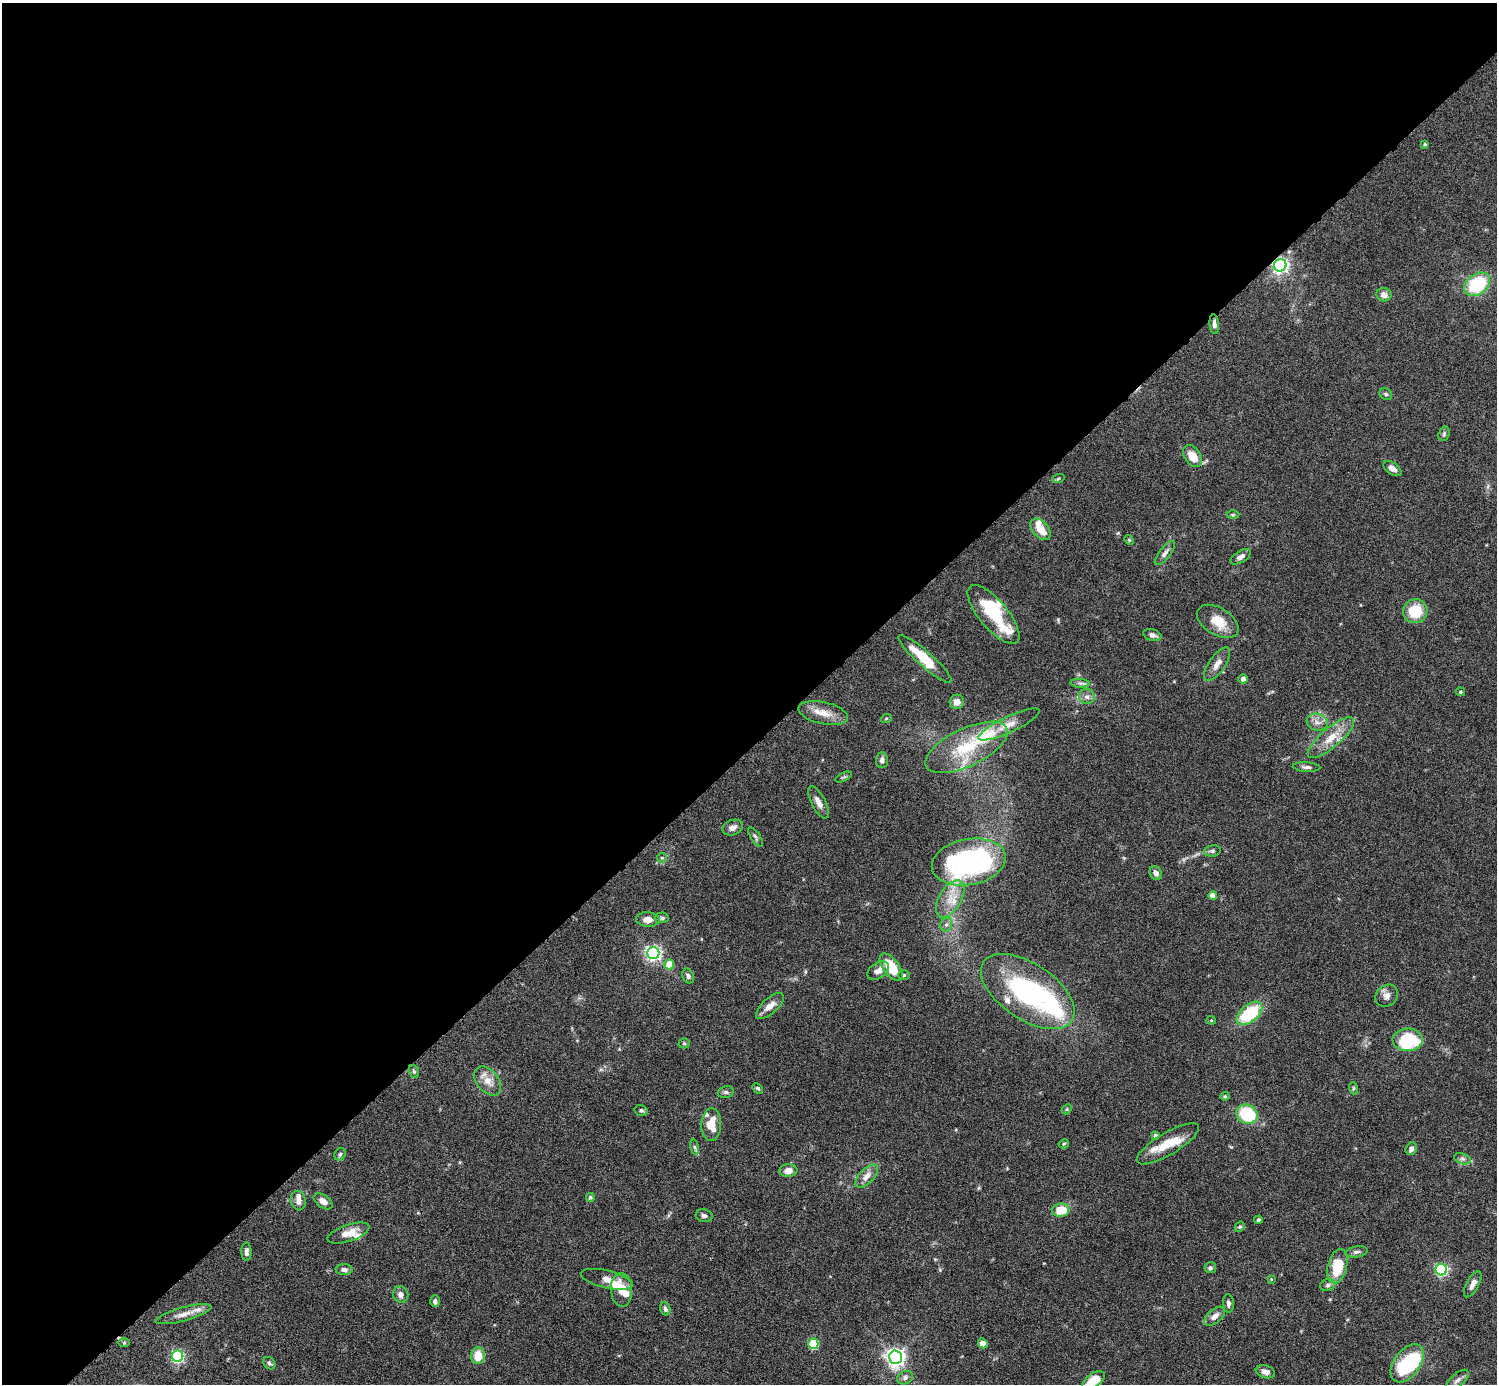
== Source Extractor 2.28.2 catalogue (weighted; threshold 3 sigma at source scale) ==
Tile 2 of 4 x 4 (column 2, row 1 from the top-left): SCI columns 1499-2993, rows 4447-5828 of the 5985 x 5985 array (HDU 1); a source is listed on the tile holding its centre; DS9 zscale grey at full resolution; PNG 1499 x 1386 px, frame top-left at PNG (2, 3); each listed source drawn as its Kron ellipse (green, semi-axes under 4 px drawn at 4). Shown black and unused: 54% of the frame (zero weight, under 6 of 12 exposures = <1% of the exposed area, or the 3 px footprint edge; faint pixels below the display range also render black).
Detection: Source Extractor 2.28.2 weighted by HDU 2 'WHT'; one run over the whole footprint, this tile lists its part. Background 0.0755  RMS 0.0035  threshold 0.0144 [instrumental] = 3 sigma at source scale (4.09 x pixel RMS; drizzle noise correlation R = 1.36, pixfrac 0.8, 0.05/0.05 arcsec/px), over >= 5 px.
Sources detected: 132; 3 inside a brighter object's white glare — neither listed nor drawn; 13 inside a brighter listed object's ellipse — not listed separately; the other 116 listed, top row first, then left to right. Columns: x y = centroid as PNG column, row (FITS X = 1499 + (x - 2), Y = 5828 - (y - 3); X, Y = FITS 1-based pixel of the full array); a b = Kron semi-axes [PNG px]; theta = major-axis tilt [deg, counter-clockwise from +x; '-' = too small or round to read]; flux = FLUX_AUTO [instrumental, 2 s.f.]
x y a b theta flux
1425 144 3 3 - 0.44
1280 265 6 6 - 110
1477 284 14 10 36 20
1384 295 7 6 - 2
1214 324 10 5 -84 1.3
1386 394 7 5 -35 0.64
1444 434 7 5 71 0.64
1192 456 12 8 -55 4.6
1392 468 10 6 -36 1.8
1058 479 6 4 20 0.43
1233 515 6 4 1 0.53
1040 529 12 7 -49 4
1129 540 5 4 - 0.41
1165 553 15 5 51 1.5
1241 557 11 5 32 1.6
1415 611 12 12 - 11
993 614 36 14 -50 20
1218 621 23 13 -31 7
1152 635 9 5 -16 1.2
925 659 35 7 -41 12
1217 664 20 8 55 2.7
1243 679 4 4 - 1.4
1080 683 9 4 -3 0.81
1460 692 5 4 - 0.42
1087 697 7 7 - 1.4
957 702 7 7 - 2.3
823 713 25 11 -12 4.9
886 719 5 3 - 0.38
1317 722 10 8 -16 2
1009 724 33 8 25 4.1
1331 738 29 9 41 6.2
967 747 45 19 25 18
882 760 8 6 85 1.2
1307 767 14 5 -4 1.1
844 777 9 4 26 0.55
818 802 18 7 -62 2.4
733 828 10 7 23 1.8
755 837 11 4 -56 0.8
1212 851 8 5 9 0.79
662 858 5 5 - 0.46
969 862 37 23 10 67
1156 873 7 6 - 1.7
1213 895 4 4 - 3
950 899 20 11 59 5.8
662 918 6 5 - 0.75
648 919 11 7 -3 3
946 924 7 5 69 0.94
653 953 6 6 - 97
669 964 5 5 - 7.2
891 967 16 8 -53 9.6
878 971 12 8 33 2.1
904 975 6 5 - 0.58
688 976 7 5 -70 0.88
1028 991 53 28 -34 52
1387 996 12 10 40 2
770 1006 17 7 42 3.1
1249 1013 15 8 39 17
1211 1020 4 4 - 0.35
1408 1040 15 11 1 22
684 1043 5 5 - 0.49
414 1071 6 5 - 0.54
488 1081 16 11 -51 3.7
758 1088 6 4 -45 0.54
1353 1088 6 4 -73 0.41
726 1092 8 6 13 0.76
1225 1096 4 4 - 0.39
1067 1109 6 4 48 0.41
641 1110 6 5 - 0.74
1247 1114 11 9 -26 16
711 1124 16 10 87 5.5
1155 1135 4 4 - 1.1
1064 1144 5 4 - 0.41
1168 1144 35 11 31 7.6
695 1147 8 4 -81 0.6
1411 1149 6 5 - 1.5
340 1154 6 5 - 0.71
1462 1159 8 5 -19 0.97
788 1170 9 6 3 2.4
867 1176 14 7 46 2.7
590 1197 4 4 - 0.54
298 1201 10 7 -74 1.9
323 1201 11 6 -35 2.2
1061 1210 9 6 8 7.7
704 1216 9 6 -10 0.93
1258 1220 4 4 - 0.63
1240 1227 5 4 - 0.51
348 1233 22 8 18 4.2
246 1252 9 5 -88 1.2
1357 1252 11 5 9 1
1337 1266 17 9 76 11
1210 1268 6 5 - 0.77
344 1270 8 5 1 1.2
1441 1270 6 5 - 52
607 1279 26 9 -13 3.4
1271 1279 4 4 - 0.27
1473 1284 14 6 62 1.9
1328 1285 8 6 15 0.9
622 1290 17 10 -86 4.2
400 1294 8 7 - 1.7
435 1301 6 4 90 0.84
1228 1303 9 5 -86 1.1
665 1309 7 5 -75 0.87
184 1314 29 7 15 3.3
1215 1316 12 6 40 2.2
124 1343 6 4 1 0.38
983 1343 5 4 - 4.2
813 1344 5 5 - 22
178 1356 6 5 - 54
478 1356 8 7 - 5.3
896 1357 7 6 - 160
269 1363 7 5 -50 0.74
1407 1363 21 13 54 20
1265 1372 10 6 -16 1.7
905 1378 8 6 25 1.1
1093 1380 13 7 36 6.6
1457 1380 14 6 41 1.7
Overlapping masked pixels (flux is a lower limit): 1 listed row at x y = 1280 265
Isophote crosses this tile's border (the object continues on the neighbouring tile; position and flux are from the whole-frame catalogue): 1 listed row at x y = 1093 1380